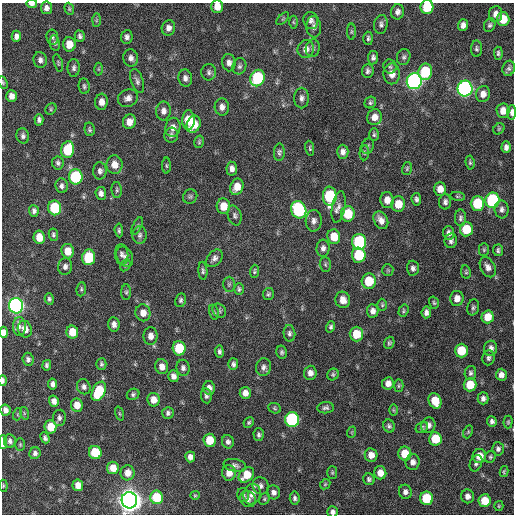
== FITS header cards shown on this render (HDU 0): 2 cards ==
NAXIS1  =                  512 / Axis length
NAXIS2  =                  512 / Axis length

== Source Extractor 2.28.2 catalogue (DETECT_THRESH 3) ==
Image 512 x 512 px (HDU 0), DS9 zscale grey, 1 PNG px = 1 image px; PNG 516 x 516 px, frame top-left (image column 1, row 512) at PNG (2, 3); each listed source drawn as its Kron ellipse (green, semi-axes under 4 px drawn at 4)
Background 449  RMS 13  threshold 38.7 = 3 sigma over >= 5 px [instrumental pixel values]
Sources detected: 272; all 272 listed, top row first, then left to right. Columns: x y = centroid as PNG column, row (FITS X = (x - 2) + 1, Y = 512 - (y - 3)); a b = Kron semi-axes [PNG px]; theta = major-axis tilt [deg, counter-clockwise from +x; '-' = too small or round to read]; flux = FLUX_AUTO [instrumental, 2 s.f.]
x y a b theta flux
32 4 5 3 - 2.9e+03
217 6 6 6 - 8.8e+03
427 7 7 6 - 2.9e+04
46 8 6 5 - 3.6e+03
69 9 6 4 -71 1.2e+03
397 12 7 6 - 3.4e+03
496 14 8 6 84 4.8e+03
283 19 8 3 45 9.8e+02
503 19 7 6 - 1.7e+04
96 20 7 4 88 1.3e+03
311 20 9 7 -72 3.2e+03
293 22 6 4 -87 1.3e+03
381 24 9 6 82 3.0e+03
463 25 6 5 - 3.9e+03
490 25 7 5 66 2.0e+03
314 27 11 7 -85 3.3e+03
168 28 8 6 76 4.1e+03
351 32 8 4 90 1.3e+03
16 36 5 5 - 3.8e+03
80 36 6 5 - 2.2e+03
52 37 7 6 - 1.9e+03
127 37 7 5 83 3.1e+03
368 38 6 5 - 1.8e+03
55 43 8 5 -82 1.8e+03
69 44 7 6 - 1.2e+04
313 48 9 7 80 2.7e+03
306 49 9 8 - 6.0e+03
476 49 8 5 -89 2.0e+03
498 53 6 4 -87 1.9e+03
404 57 8 6 74 2.2e+03
131 58 9 7 -77 4.2e+03
373 58 7 5 84 2.8e+03
40 60 8 6 -80 3.2e+03
58 63 9 4 -74 1.3e+03
229 63 9 6 -81 4.0e+03
239 66 8 7 - 2.3e+03
390 67 7 6 - 2.0e+03
74 68 9 6 90 2.5e+03
509 68 7 6 - 2.1e+03
98 69 6 4 -90 1.1e+03
368 71 7 6 - 2.5e+03
209 72 8 7 - 2.7e+03
425 72 8 7 - 4.4e+04
392 74 10 8 88 7.1e+03
185 78 8 7 - 4.1e+03
257 78 8 7 - 7.0e+04
137 81 12 6 -71 3.0e+03
414 81 8 7 - 3.1e+05
3 82 6 4 -65 1.2e+03
84 86 7 5 -82 1.9e+03
465 89 8 7 - 2.9e+05
483 94 8 7 - 5.7e+03
11 96 6 5 - 5.3e+03
128 98 10 8 26 4.6e+03
302 98 10 7 -89 3.8e+03
101 102 8 6 85 6.2e+03
370 102 6 5 - 1.7e+03
222 107 8 7 - 4.6e+03
51 109 6 5 - 1.2e+03
163 111 9 7 86 4.4e+03
503 111 7 6 - 7.9e+03
512 112 7 4 88 3.6e+03
374 117 8 7 - 6.8e+03
39 120 6 4 -88 2.4e+03
188 120 10 6 -90 2.1e+04
129 122 7 6 - 8.1e+03
194 124 9 6 67 1.5e+04
173 127 9 7 82 5.0e+03
90 129 7 5 -78 1.5e+03
499 129 6 5 - 1.2e+03
171 135 7 7 - 2.6e+03
374 135 6 5 - 1.6e+03
23 136 8 6 -77 2.6e+03
199 142 6 4 77 1.3e+03
368 146 8 6 68 1.9e+03
506 147 6 4 87 3.5e+03
310 148 8 4 -78 1.5e+03
68 150 8 6 80 4.1e+04
279 152 8 5 88 2.2e+03
343 152 7 5 -90 4.1e+03
364 153 8 5 86 1.5e+03
470 162 7 4 -83 1.4e+03
58 163 6 6 - 2.0e+03
114 165 9 8 - 7.6e+03
166 166 8 4 -89 1.3e+03
407 168 6 4 75 1.3e+03
232 169 7 5 -84 4.2e+03
100 171 8 7 - 3.2e+03
76 177 7 7 - 6.3e+04
61 186 7 6 - 2.7e+03
237 187 8 6 68 1.1e+04
440 189 7 6 - 6.7e+03
117 190 8 5 -87 1.8e+03
101 193 6 5 - 3.7e+03
190 196 7 6 - 1.9e+03
330 196 9 7 88 6.0e+04
458 196 7 3 -8 1.1e+03
416 199 6 4 -83 2.4e+03
387 200 8 6 -86 7.4e+03
492 200 8 7 - 8.8e+04
445 202 8 6 90 2.9e+03
477 203 7 6 - 3.6e+04
398 204 8 7 - 1.4e+04
223 206 8 6 -86 1.2e+04
339 207 16 6 80 5.1e+03
55 208 7 6 - 5.2e+04
502 209 9 7 -85 3.2e+03
299 210 9 7 -63 8.7e+04
34 211 6 5 - 2.5e+03
348 214 8 7 - 2.4e+04
235 215 10 6 -73 2.7e+03
460 218 8 5 87 2.2e+03
381 220 9 6 -61 5.7e+03
314 221 11 8 87 4.1e+03
137 226 9 4 64 1.5e+03
466 229 7 6 - 2.5e+04
119 230 7 4 -85 1.6e+03
449 233 7 5 -88 3.3e+03
53 235 6 4 -80 1.7e+03
140 235 9 7 87 2.9e+03
39 237 7 5 -80 1.1e+04
334 237 7 6 - 1.4e+04
451 241 7 6 - 2.9e+03
359 242 8 7 - 9.0e+04
323 248 8 6 84 3.3e+03
484 250 6 5 - 1.4e+03
498 250 6 5 - 2.0e+03
68 251 7 6 - 1.1e+04
122 255 10 6 -83 3.3e+03
359 255 7 7 - 3.7e+04
89 257 8 6 84 3.9e+04
125 257 11 7 -64 3.8e+03
214 258 10 6 50 3.5e+03
325 264 7 5 -88 1.7e+03
125 265 6 4 59 1.5e+03
65 267 8 7 - 3.5e+03
488 267 11 7 -63 4.9e+03
413 268 7 6 - 2.8e+03
388 270 6 5 - 1.4e+03
203 271 9 4 -86 2.1e+03
254 271 6 4 89 1.4e+03
466 272 7 5 -78 1.3e+03
369 281 7 7 - 2.7e+04
229 284 7 6 - 1.9e+03
81 289 7 4 82 1.5e+03
239 289 6 4 -89 1.5e+03
126 292 8 5 90 1.7e+03
268 294 6 5 - 1.6e+03
457 298 7 6 - 6.6e+03
49 299 6 4 -75 1.8e+03
181 300 7 5 78 1.9e+03
343 300 8 7 - 7.5e+03
434 303 6 4 -72 1.3e+03
382 305 6 5 - 1.3e+03
16 306 8 7 - 3.3e+05
473 307 8 6 75 2.1e+03
219 311 8 6 -49 1.9e+03
373 311 6 5 - 4.1e+03
403 311 6 5 - 1.3e+03
214 312 7 4 -79 1.5e+03
426 312 6 5 - 3.3e+03
143 313 8 7 - 7.4e+03
488 317 6 6 - 1.3e+04
114 324 7 5 -85 4.2e+03
19 326 9 6 88 3.6e+03
331 327 5 4 - 1.8e+03
25 329 8 7 - 8.0e+03
4 332 6 4 -88 4.5e+03
72 332 6 6 - 1.5e+04
289 333 8 6 -84 2.5e+03
356 334 7 6 - 1.8e+04
150 336 9 7 -88 5.4e+03
389 343 6 5 - 1.6e+03
179 348 7 6 - 2.9e+04
491 348 7 6 - 4.2e+03
219 351 6 4 -83 2.2e+03
461 351 7 6 - 2.2e+04
282 352 6 5 - 1.8e+03
488 358 7 6 - 2.3e+03
28 359 6 5 - 2.5e+03
101 364 6 5 - 1.7e+03
233 364 6 5 - 2.3e+03
47 365 5 4 - 2.0e+03
162 367 7 6 - 6.2e+03
264 367 9 7 81 3.4e+03
183 368 8 6 -81 2.9e+03
310 373 7 6 - 4.3e+03
470 373 7 5 79 2.0e+03
333 374 6 5 - 1.6e+03
501 375 6 5 - 4.7e+03
173 376 6 5 - 3.9e+03
3 381 5 3 - 2.2e+03
388 383 6 6 - 5.0e+03
53 384 5 4 - 3.5e+03
470 385 7 6 - 1.9e+04
399 386 6 4 87 1.3e+03
84 387 8 6 -66 2.9e+03
209 388 7 5 -77 4.4e+03
99 391 10 6 64 3.9e+04
245 393 6 5 - 5.6e+03
133 394 6 5 - 1.8e+03
206 396 7 5 -80 2.2e+03
483 398 6 5 - 3.3e+03
153 400 7 6 - 8.7e+03
54 401 5 5 - 4.5e+03
435 401 8 6 -68 1.7e+04
77 405 7 6 - 9.8e+03
275 408 6 5 - 1.3e+03
326 408 8 5 7 2.5e+03
5 410 6 5 - 4.3e+03
393 410 6 4 -89 1.0e+03
24 413 6 4 -73 1.1e+03
168 413 6 5 - 2.2e+03
18 414 6 4 71 9.5e+02
119 414 7 3 -71 9.5e+02
59 418 8 6 84 2.7e+03
292 420 7 7 - 1.2e+05
492 421 5 5 - 2.7e+03
249 422 5 5 - 1.4e+03
508 422 6 4 89 1.2e+03
428 425 8 7 - 4.4e+03
389 426 6 5 - 2.1e+03
50 427 6 6 - 1.7e+04
422 427 7 5 35 1.8e+03
352 432 6 3 72 8.6e+02
468 432 7 4 65 1.2e+03
259 435 6 5 - 2.1e+03
45 438 5 4 - 2.2e+03
435 439 7 6 - 2.5e+04
210 440 6 6 - 1.9e+04
10 441 7 6 - 2.9e+03
3 442 7 4 -88 1.6e+04
228 442 7 6 - 2.8e+03
20 444 6 5 - 1.4e+03
498 449 7 6 - 2.6e+03
95 452 6 6 - 3.1e+04
35 453 6 5 - 2.7e+03
405 454 7 6 - 1.7e+04
371 455 7 6 - 6.8e+03
479 456 7 6 - 1.0e+04
190 457 5 5 - 4.1e+03
490 457 6 5 - 1.4e+03
413 462 8 7 - 4.6e+03
476 463 8 6 65 2.5e+03
235 465 11 6 -11 3.0e+03
113 468 6 6 - 1.0e+04
504 472 5 4 - 1.2e+03
128 473 7 7 - 7.1e+03
229 473 7 7 - 8.6e+03
332 473 6 5 - 1.3e+03
380 473 6 6 - 7.6e+03
246 475 9 6 45 1.6e+04
369 479 6 5 - 2.1e+03
325 484 6 4 45 1.1e+03
78 485 6 5 - 8.0e+03
3 486 6 4 -85 1.1e+03
261 486 9 8 - 3.4e+03
273 492 7 6 - 3.5e+03
405 492 7 6 - 3.5e+03
252 494 10 8 72 6.5e+03
195 495 5 4 - 1.0e+03
243 495 7 5 -73 1.9e+03
467 496 7 6 - 4.3e+03
157 497 7 6 - 3.2e+04
295 498 6 5 - 2.3e+03
426 498 7 6 - 3.5e+04
248 499 8 7 - 3.3e+03
265 499 6 4 58 1.3e+03
129 500 8 7 - 1.2e+06
485 501 6 6 - 1.8e+04
499 506 5 5 - 9.9e+02
332 512 5 5 - 2.9e+03
At the frame edge (FLAGS 8, measured only in part): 11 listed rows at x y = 32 4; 217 6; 427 7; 3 82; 512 112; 4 332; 3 381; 3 442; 3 486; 129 500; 332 512